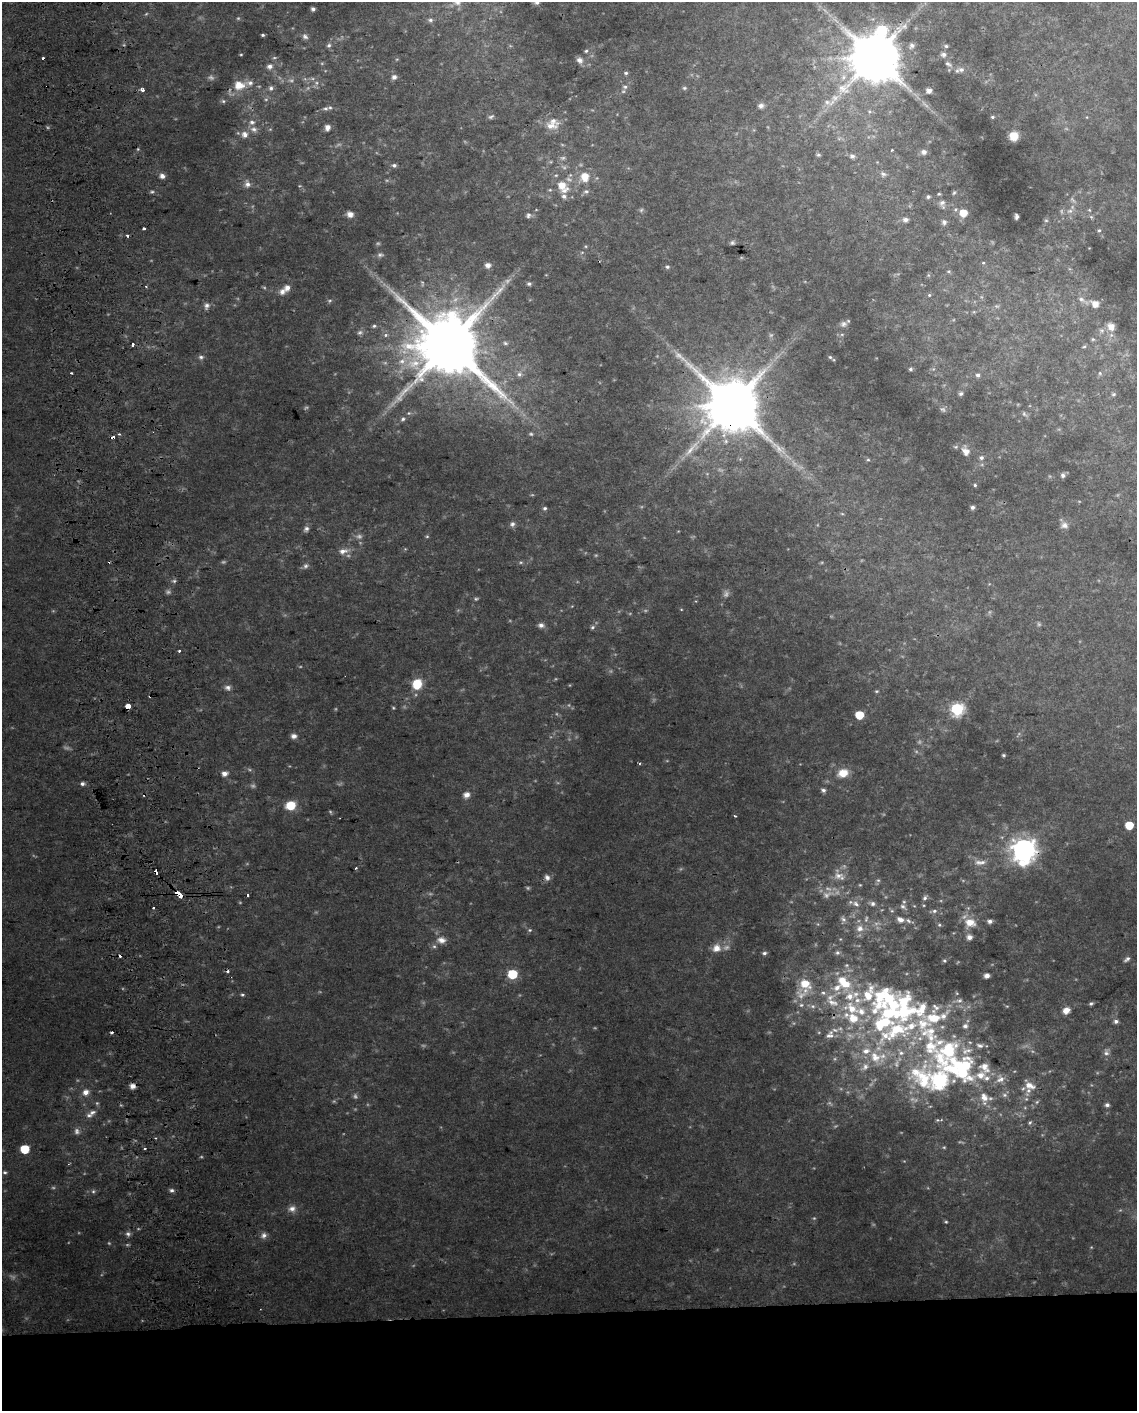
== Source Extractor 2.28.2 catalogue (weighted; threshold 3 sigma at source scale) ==
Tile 11 of 4 x 3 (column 3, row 3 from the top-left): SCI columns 2310-3444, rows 10-1418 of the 4618 x 4284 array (HDU 1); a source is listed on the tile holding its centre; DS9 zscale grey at full resolution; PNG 1139 x 1413 px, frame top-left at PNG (2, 2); no overlay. Shown black and unused: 7% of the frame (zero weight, under 2 of 3 exposures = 2% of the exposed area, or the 3 px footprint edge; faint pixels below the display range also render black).
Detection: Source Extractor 2.28.2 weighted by HDU 2 'WHT'; one run over the whole footprint, this tile lists its part. Background 0.0735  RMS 0.013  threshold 0.059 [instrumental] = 3 sigma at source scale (4.5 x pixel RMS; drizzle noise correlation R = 1.50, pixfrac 1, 0.0396/0.0396 arcsec/px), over >= 5 px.
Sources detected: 333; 71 too faint to see at this stretch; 10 cosmic-ray / hot-pixel residue — not listed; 49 inside a brighter listed object's ellipse — not listed separately; the other 203 listed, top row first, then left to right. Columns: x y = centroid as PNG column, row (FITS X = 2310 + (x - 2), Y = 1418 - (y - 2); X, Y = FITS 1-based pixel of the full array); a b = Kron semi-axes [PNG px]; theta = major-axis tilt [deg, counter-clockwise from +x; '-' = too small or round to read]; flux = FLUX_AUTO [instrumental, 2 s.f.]
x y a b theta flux
537 2 5 5 - 4.5
457 3 13 9 -8 9.7
313 9 4 4 - 4.6
430 20 8 6 -17 3.8
882 30 18 11 -2 89
263 35 3 3 - 2
305 36 9 6 -42 4.3
329 45 6 5 - 3.4
912 46 8 7 - 5.9
946 46 5 5 - 2.7
586 51 4 4 - 2
241 54 4 3 - 1.3
944 55 7 6 - 5.3
874 57 15 13 -7 8600
580 60 8 7 - 6.2
948 64 11 6 -32 4.8
270 66 7 6 - 6.2
961 70 9 7 -15 5.1
626 73 5 4 - 2.5
394 77 7 6 - 5.2
316 83 7 5 -62 3.6
239 85 15 11 1 24
625 87 7 6 - 4.3
271 88 6 6 - 4.1
684 88 6 5 - 2.3
142 90 5 4 - 6.5
929 90 5 4 - 7.4
835 98 15 9 28 14
223 101 6 5 - 2.8
761 106 8 7 - 5.6
325 108 7 5 2 3.2
869 112 7 5 -46 2.7
992 117 5 4 - 1.9
550 126 24 11 1 17
327 127 6 5 - 7.9
254 129 11 8 -23 7.2
245 135 9 9 - 9.3
1014 136 7 7 - 23
839 138 7 4 19 2.4
892 150 3 3 - 1.6
924 152 8 7 - 5.4
818 155 6 5 - 2.2
852 156 6 6 - 5.1
394 165 5 5 - 3.5
883 174 9 7 -13 5.1
162 176 6 6 - 7.1
584 177 14 13 - 22
247 184 11 8 -78 7.1
562 185 16 12 -29 22
586 191 8 6 1 4
152 192 6 4 7 2.4
954 193 6 4 62 1.9
939 194 5 4 - 1.6
928 197 5 5 - 2.9
942 203 9 8 - 5.6
1089 210 5 4 - 1.7
1070 211 9 6 15 5.9
963 213 6 6 - 22
350 214 7 6 - 7.6
528 215 8 6 23 3.7
1016 216 5 4 - 3
1091 217 6 5 - 2.1
905 220 6 5 - 5.7
1046 220 6 5 - 2
944 222 6 6 - 4.5
144 229 3 3 - 3.1
1099 230 6 5 - 2.3
128 235 3 3 - 5.1
732 243 6 5 - 2.7
983 263 5 4 - 1.6
488 265 7 7 - 6
667 267 5 5 - 2.6
949 271 6 4 -6 1.9
928 275 6 4 -71 1.7
529 284 5 4 - 3.1
287 288 6 6 - 9.2
282 292 10 8 63 7.5
929 295 5 5 - 2
1081 299 15 6 -31 8.1
1095 304 8 7 - 15
207 306 10 8 71 6.2
843 324 10 8 17 5.4
374 326 5 4 - 2.2
1111 327 10 9 - 12
1102 330 7 7 - 5
360 332 8 6 11 3.6
842 334 6 4 19 2
1093 339 6 5 - 2.1
133 345 4 3 - 7.5
449 345 21 17 -13 15000
1084 347 7 3 9 1.7
201 357 7 6 - 3.9
830 357 5 5 - 2.1
402 361 10 8 13 9.5
910 369 5 4 - 2.8
71 373 3 2 - 2.9
1100 373 6 5 - 2.3
519 374 8 7 - 5.2
978 375 6 5 - 4.4
961 394 5 5 - 3.5
1113 394 6 5 - 2.2
733 405 17 15 -24 10000
943 409 9 6 -27 3.9
409 413 5 5 - 2.1
1024 414 8 5 -32 3.3
403 419 6 5 - 3
956 447 7 5 1 2.7
692 448 38 9 47 30
966 451 10 7 -65 13
981 458 6 6 - 4.2
868 460 5 4 - 2
1063 475 7 6 - 3.8
975 485 4 4 - 1.8
973 507 4 4 - 4.1
545 508 5 5 - 2.8
842 514 6 4 -2 1.6
512 524 7 7 - 4.3
1064 525 11 9 -11 7.7
306 529 8 6 50 4.6
343 551 15 8 9 11
521 562 5 5 - 2.1
306 566 9 7 47 4.3
174 581 6 5 - 2.7
476 599 5 4 - 2.1
541 625 7 5 -5 6.2
592 627 6 5 - 2.7
179 650 3 3 - 4.9
417 684 9 8 - 37
228 687 9 6 -2 5
876 691 6 4 1 1.9
128 706 4 3 - 83
393 708 4 4 - 1.5
957 709 6 6 - 230
859 715 6 5 - 47
294 736 7 6 - 5.9
1004 755 3 3 - 1.8
639 763 3 3 - 1.9
224 773 6 5 - 8.5
843 773 12 9 18 20
82 784 6 5 - 3.9
823 790 5 5 - 3.5
467 795 7 6 - 10
291 805 9 8 - 33
735 816 3 2 - 1.8
1129 825 5 5 - 41
1024 850 9 9 - 1200
980 862 18 7 1 10
356 868 3 2 - 1.6
156 872 4 3 - 37
838 876 14 10 10 11
547 877 8 7 - 5.2
878 880 6 5 - 2.4
860 885 4 3 - 1.2
177 893 4 3 - 57
181 896 4 3 - 53
925 898 8 6 50 3.8
856 904 11 7 -29 6.6
873 904 7 6 - 4.3
903 907 11 6 -37 4.5
153 908 2 2 - 1.6
892 911 6 4 -18 1.9
934 911 8 5 10 3.8
843 919 9 6 -51 3.9
900 919 9 6 -20 7.8
990 921 5 4 - 5.1
970 922 14 10 -17 19
939 925 6 5 - 2.1
860 928 10 10 - 11
530 930 5 5 - 2.2
969 937 5 5 - 7.8
441 940 12 9 -6 9.7
716 948 11 10 - 13
764 953 6 5 - 3.5
837 953 6 6 - 3.1
1127 959 8 4 38 3.6
846 965 5 5 - 2
512 974 6 6 - 80
805 984 12 11 - 29
846 984 14 11 20 24
242 995 5 4 - 2.1
801 995 19 14 -26 20
849 996 14 11 13 19
833 1003 20 9 -22 16
1091 1003 4 4 - 2.4
1066 1010 8 6 33 13
1116 1021 5 5 - 4.5
897 1031 148 52 25 390
1106 1052 10 8 85 5.7
959 1067 96 38 -25 360
132 1086 5 4 - 11
86 1092 7 6 - 11
1107 1105 5 4 - 4.1
92 1112 11 6 17 6.1
1030 1123 7 5 49 2.2
24 1149 6 5 - 49
145 1149 3 2 - 1.5
5 1172 6 5 - 2.8
172 1190 6 5 - 4
93 1191 6 5 - 2.5
292 1209 10 9 - 8.3
946 1222 4 4 - 1.6
128 1234 7 6 - 4
264 1235 9 7 64 5.6
Overlapping masked pixels (flux is a lower limit): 9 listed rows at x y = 874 57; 449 345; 733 405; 128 706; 1024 850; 156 872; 177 893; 181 896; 897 1031
Isophote crosses this tile's border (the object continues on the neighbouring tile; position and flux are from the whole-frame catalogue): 2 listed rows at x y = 537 2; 457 3